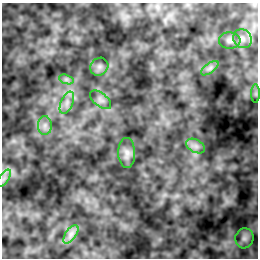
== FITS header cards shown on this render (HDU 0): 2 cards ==
NAXIS1  =                  256 / length of data axis 1
NAXIS2  =                  256 / length of data axis 2

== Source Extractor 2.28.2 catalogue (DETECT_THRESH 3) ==
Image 256 x 256 px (HDU 0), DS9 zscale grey, 1 PNG px = 1 image px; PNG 260 x 260 px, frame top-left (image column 1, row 256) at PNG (2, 3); each listed source drawn as its Kron ellipse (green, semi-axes under 4 px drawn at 4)
Background -1.6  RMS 7.1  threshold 21.2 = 3 sigma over >= 5 px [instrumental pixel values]
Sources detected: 14; all 14 listed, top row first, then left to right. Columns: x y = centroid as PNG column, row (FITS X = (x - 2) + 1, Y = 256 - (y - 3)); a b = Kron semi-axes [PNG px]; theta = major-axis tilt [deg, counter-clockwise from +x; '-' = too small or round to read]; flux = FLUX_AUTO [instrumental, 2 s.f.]
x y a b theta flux
242 39 10 8 -46 2900
230 40 11 8 -4 2100
99 67 9 8 - 2000
210 68 10 5 36 1700
66 79 7 4 -18 1200
256 94 9 4 -90 1100
101 100 12 6 -38 2100
67 103 12 6 66 2800
45 125 9 7 89 2300
196 146 10 6 -27 2200
127 153 15 8 -89 2700
4 178 10 5 55 1600
71 234 10 5 55 2100
244 238 10 9 - 2300